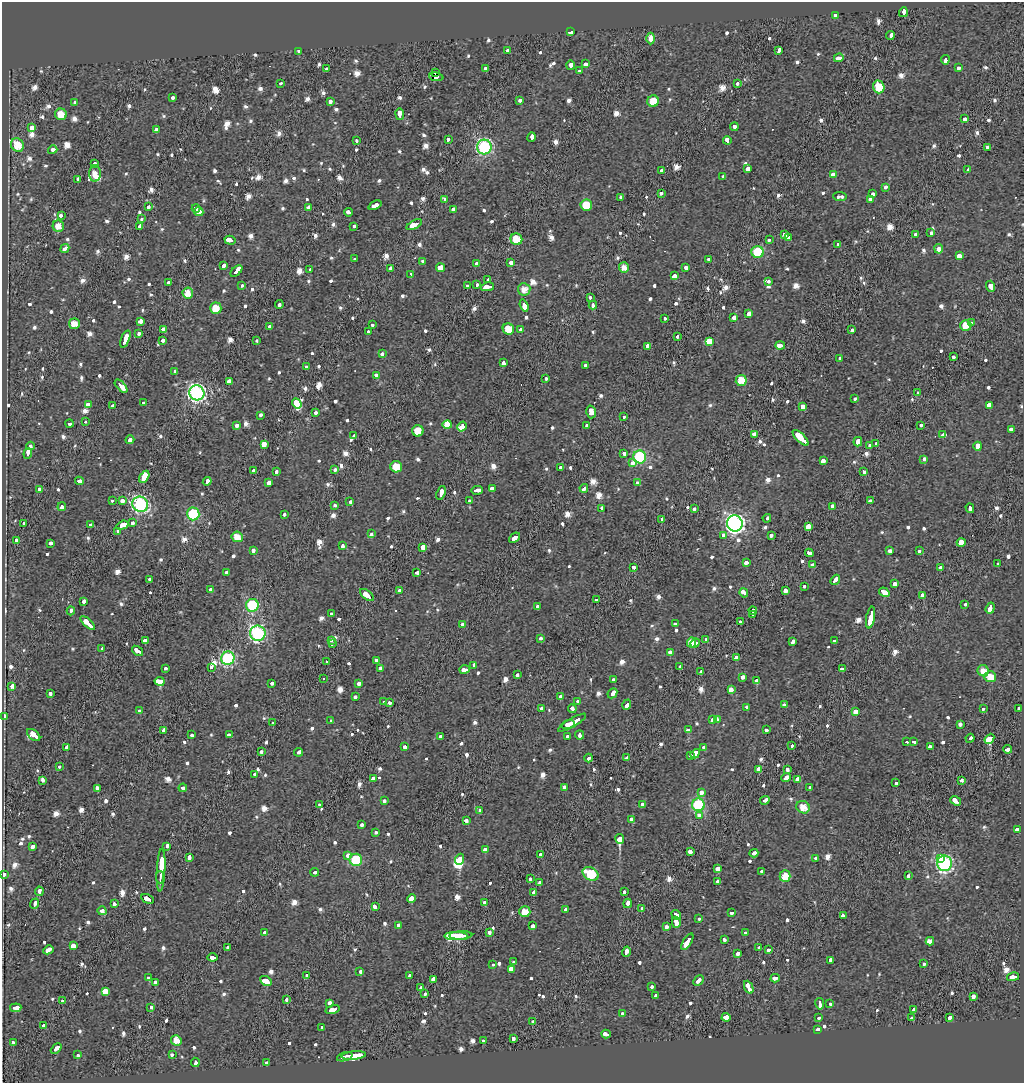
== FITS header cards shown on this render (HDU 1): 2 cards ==
NAXIS1  =                 1022
NAXIS2  =                 1081

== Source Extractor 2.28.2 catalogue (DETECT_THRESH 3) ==
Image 1022 x 1081 px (HDU 1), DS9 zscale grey, 1 PNG px = 1 image px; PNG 1026 x 1085 px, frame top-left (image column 1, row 1081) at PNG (2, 2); each listed source drawn as its Kron ellipse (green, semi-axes under 4 px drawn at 4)
Background -0.0255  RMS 0.02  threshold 0.0611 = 3 sigma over >= 5 px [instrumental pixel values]
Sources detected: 927; of the 927, the 500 brightest by FLUX_AUTO listed and drawn (427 fainter detections omitted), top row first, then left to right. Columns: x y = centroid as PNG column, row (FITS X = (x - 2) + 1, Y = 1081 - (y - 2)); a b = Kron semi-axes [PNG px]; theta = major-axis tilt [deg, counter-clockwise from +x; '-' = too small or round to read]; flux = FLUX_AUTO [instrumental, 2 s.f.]
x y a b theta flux
903 12 5 3 - 92
835 15 4 3 - 61
571 32 4 3 - 44
890 36 4 3 - 38
651 38 6 4 89 14
507 50 3 3 - 92
779 50 4 3 - 25
298 51 3 3 - 18
839 58 5 3 - 27
945 60 4 3 - 39
585 64 4 3 - 56
571 65 4 3 - 26
485 68 4 3 - 16
958 68 3 3 - 24
326 69 3 3 - 31
579 71 3 3 - 19
435 73 3 2 - 440
436 77 7 3 -6 8700
280 83 3 3 - 15
737 84 3 3 - 16
879 87 6 5 - 26
173 98 3 3 - 13
520 100 4 3 - 13
653 101 6 5 - 21
330 102 4 3 - 25
75 103 3 3 - 14
61 114 6 5 - 21
400 114 6 3 -81 51
965 119 4 3 - 34
734 127 4 3 - 30
32 128 4 3 - 34
156 130 3 3 - 33
532 137 5 3 - 50
448 139 3 3 - 13
727 140 4 3 - 34
356 141 3 3 - 14
17 145 7 6 - 27
484 147 7 7 - 260
988 147 3 3 - 45
53 150 5 4 - 21
95 164 3 3 - 16
748 168 4 3 - 34
662 170 3 3 - 49
968 170 3 3 - 14
95 174 8 6 85 12
833 175 3 3 - 81
723 176 3 3 - 22
78 179 3 3 - 16
885 187 3 3 - 15
661 194 3 3 - 16
872 194 3 3 - 34
840 196 6 3 -7 25
621 197 4 3 - 29
445 199 3 3 - 13
870 199 3 3 - 18
375 205 7 3 24 34
586 205 6 5 - 36
148 207 4 3 - 14
309 207 4 3 - 16
196 208 4 3 - 100
453 209 3 3 - 40
199 211 5 3 - 100
348 212 4 3 - 22
61 215 4 3 - 32
142 219 3 3 - 14
414 225 8 3 28 190
58 226 6 5 - 15
140 226 4 3 - 25
354 226 4 3 - 13
931 233 4 3 - 16
785 234 4 3 - 43
916 234 3 3 - 19
789 238 3 3 - 32
516 239 6 6 - 28
770 239 3 3 - 19
230 240 5 3 - 70
838 245 4 3 - 13
65 248 5 3 - 27
939 249 4 4 - 19
758 252 6 6 - 65
959 256 4 4 - 49
354 259 3 3 - 14
708 259 3 3 - 22
423 261 3 3 - 15
511 262 3 3 - 15
477 264 4 3 - 37
224 266 4 3 - 27
390 268 3 3 - 12
440 268 4 3 - 190
624 268 5 5 - 12
686 268 4 3 - 16
310 270 4 3 - 23
236 271 7 3 44 94
411 274 3 3 - 45
675 276 4 3 - 160
488 280 3 3 - 15
769 281 3 3 - 13
168 283 3 3 - 51
477 284 3 3 - 13
242 285 3 3 - 12
468 286 3 3 - 21
991 286 5 3 - 80
487 287 7 3 11 120
524 289 6 6 - 13
188 293 5 5 - 16
590 298 3 3 - 14
279 304 4 3 - 19
593 305 4 3 - 25
524 306 6 3 -70 62
216 308 6 5 - 20
749 314 4 3 - 280
664 318 3 3 - 13
734 318 4 3 - 42
140 321 4 3 - 87
971 323 3 3 - 18
74 324 5 5 - 17
372 325 3 3 - 14
966 325 5 5 - 19
270 327 3 3 - 110
164 329 3 3 - 45
508 329 6 5 - 27
521 330 3 3 - 13
852 330 3 3 - 15
368 332 3 3 - 16
139 333 3 3 - 12
677 336 3 3 - 13
125 339 9 3 69 83
163 340 3 3 - 24
257 340 3 3 - 16
710 342 4 4 - 230
780 345 5 3 - 63
647 346 3 3 - 68
382 354 3 3 - 21
954 357 3 3 - 12
840 358 4 3 - 16
503 363 4 3 - 17
586 365 3 3 - 14
306 367 3 3 - 14
175 372 4 3 - 19
376 375 4 3 - 28
546 379 3 3 - 54
741 380 5 5 - 24
229 381 4 3 - 97
121 386 8 3 -47 77
197 393 8 7 - 470
917 393 3 3 - 14
855 399 3 3 - 13
143 403 3 3 - 16
297 403 5 3 - 330
88 405 3 3 - 88
989 405 4 3 - 110
113 406 3 3 - 16
803 406 4 3 - 140
591 412 6 4 -74 44
316 413 3 3 - 25
260 415 3 3 - 18
624 416 3 3 - 16
85 422 3 3 - 16
69 423 4 3 - 27
447 425 5 4 - 190
586 425 3 3 - 14
921 425 3 3 - 13
237 426 4 3 - 36
462 426 5 4 - 49
1011 429 3 3 - 16
418 431 6 5 - 22
754 434 3 3 - 42
943 435 4 3 - 120
354 436 3 3 - 17
801 438 10 3 -44 290
130 440 4 3 - 27
858 442 5 4 - 64
264 444 4 3 - 290
876 444 4 3 - 26
870 445 3 3 - 17
30 446 4 3 - 20
978 446 4 4 - 67
624 453 3 3 - 31
28 454 5 3 - 44
640 457 6 6 - 160
924 459 4 3 - 27
823 461 3 3 - 43
633 463 4 3 - 14
396 467 6 5 - 25
560 467 3 3 - 16
253 470 3 3 - 68
335 470 3 3 - 13
276 472 4 3 - 27
864 472 4 3 - 16
144 477 7 3 60 100
79 481 4 3 - 26
207 481 4 3 - 50
269 483 3 3 - 49
637 483 3 3 - 35
492 488 4 3 - 24
584 488 4 3 - 36
39 489 3 3 - 15
477 490 6 3 5 43
441 493 7 3 70 66
112 500 3 3 - 40
122 501 4 3 - 54
350 501 3 3 - 16
470 501 3 3 - 17
870 501 3 3 - 21
140 504 8 7 - 340
335 505 3 3 - 20
832 506 3 3 - 19
62 507 4 3 - 31
602 508 3 3 - 24
970 508 5 3 - 41
694 509 3 3 - 20
193 514 6 6 - 110
284 515 3 3 - 15
767 518 4 3 - 28
662 519 4 3 - 21
24 523 3 3 - 26
133 523 3 3 - 14
735 523 8 7 - 590
91 525 4 3 - 25
122 525 6 3 19 130
808 526 3 3 - 93
118 531 3 3 - 17
372 534 3 3 - 23
724 535 3 3 - 24
771 535 3 3 - 29
237 537 6 5 - 17
515 538 6 3 40 63
16 540 4 3 - 27
51 543 3 3 - 21
961 543 4 4 - 240
343 545 4 3 - 18
423 547 3 3 - 110
253 551 4 3 - 18
890 551 3 3 - 22
919 551 3 3 - 28
809 553 4 3 - 27
746 563 3 3 - 36
998 563 3 3 - 14
813 565 3 3 - 21
634 567 3 3 - 24
940 567 3 3 - 20
226 572 3 3 - 12
417 572 3 3 - 24
149 580 3 3 - 14
835 580 5 3 - 34
894 584 3 3 - 21
805 587 3 3 - 14
210 590 3 3 - 19
399 590 3 3 - 31
785 590 3 3 - 91
884 592 5 4 - 110
744 593 4 3 - 53
367 595 8 3 -38 100
922 595 4 3 - 31
596 599 3 3 - 18
83 601 3 3 - 150
965 604 3 3 - 12
252 605 6 6 - 140
538 606 3 3 - 22
990 608 6 3 70 58
753 610 4 3 - 27
71 611 4 3 - 20
331 614 3 3 - 16
753 615 3 3 - 13
871 617 11 3 79 210
740 622 3 3 - 19
88 623 9 3 -43 140
675 624 3 3 - 13
463 625 4 3 - 35
258 633 8 7 - 320
540 638 3 3 - 13
331 640 3 3 - 15
706 640 4 3 - 13
145 641 4 4 - 92
793 641 4 3 - 21
834 641 4 3 - 22
333 643 3 3 - 17
692 643 5 4 - 19
695 643 5 4 - 17
102 648 3 3 - 14
138 651 6 3 -37 41
670 652 3 3 - 38
737 657 4 3 - 66
228 658 7 6 - 200
376 660 3 3 - 19
327 661 3 3 - 41
474 665 4 3 - 16
680 666 3 3 - 13
211 667 3 3 - 14
165 668 3 3 - 19
380 668 4 3 - 34
465 669 5 3 - 51
842 669 4 3 - 19
701 671 4 3 - 15
983 671 6 5 - 14
517 675 3 3 - 14
743 677 3 3 - 41
990 677 6 5 - 21
324 678 3 3 - 22
614 680 3 3 - 15
757 680 3 3 - 380
160 681 5 3 - 320
359 683 3 3 - 36
271 684 3 3 - 26
12 687 3 3 - 100
731 690 4 3 - 75
50 693 3 3 - 18
612 693 5 3 - 38
355 697 3 3 - 23
560 697 3 3 - 20
383 701 3 3 - 21
578 702 4 3 - 21
390 703 3 3 - 28
784 704 3 3 - 15
627 705 5 3 - 46
747 707 3 3 - 22
542 708 3 3 - 14
983 708 3 3 - 15
572 709 4 3 - 23
1019 709 3 3 - 18
139 711 4 3 - 20
855 712 4 3 - 88
5 717 4 3 - 13
713 719 4 3 - 14
717 720 4 3 - 61
331 721 4 3 - 17
273 722 3 3 - 14
572 723 16 3 31 140
568 724 7 4 15 59
960 724 3 3 - 33
688 729 4 3 - 140
164 730 4 3 - 27
766 730 3 3 - 13
230 734 4 3 - 57
34 735 8 4 -41 96
192 735 3 3 - 22
580 735 4 3 - 26
440 736 3 3 - 15
568 737 3 3 - 23
970 738 4 3 - 31
989 739 5 3 - 740
907 742 3 3 - 37
914 742 4 3 - 35
792 745 3 3 - 16
67 747 4 3 - 34
405 747 3 3 - 27
704 747 3 3 - 37
930 747 3 3 - 32
1007 749 4 3 - 37
262 752 3 3 - 26
298 752 4 3 - 31
695 754 5 3 - 140
691 756 3 3 - 25
589 758 4 3 - 28
627 758 4 3 - 20
60 767 3 3 - 13
759 769 4 3 - 97
787 769 4 3 - 22
255 774 3 3 - 16
786 778 5 3 - 43
373 779 4 3 - 35
43 780 4 3 - 21
798 780 3 3 - 240
961 780 3 3 - 32
895 783 3 3 - 13
564 787 3 3 - 29
98 788 4 3 - 23
183 788 4 3 - 29
810 788 3 3 - 16
701 793 4 3 - 24
765 800 5 3 - 43
384 801 3 3 - 20
956 801 6 3 -37 41
319 805 3 3 - 36
642 805 3 3 - 23
698 805 6 6 - 150
803 807 7 6 - 17
480 810 3 3 - 19
700 815 4 3 - 26
632 820 3 3 - 130
466 821 4 3 - 18
362 825 3 3 - 13
1017 829 4 3 - 41
376 833 4 3 - 15
620 839 5 4 - 1000
33 846 4 3 - 34
167 846 3 3 - 53
485 850 4 4 - 46
690 851 4 3 - 28
754 853 4 3 - 30
348 855 4 3 - 38
540 855 3 3 - 18
189 857 4 3 - 20
816 858 3 3 - 13
940 858 3 3 - 19
460 859 6 4 69 960
356 860 6 6 - 81
945 863 8 7 - 360
718 868 4 3 - 58
161 870 21 3 87 510
762 871 3 3 - 13
315 872 4 3 - 24
591 874 8 6 -29 56
4 875 3 3 - 23
785 876 6 5 - 25
908 876 4 3 - 18
160 877 6 2 89 120
530 879 4 3 - 18
718 881 3 3 - 25
540 883 3 3 - 14
39 891 4 3 - 27
534 892 4 3 - 15
624 892 3 3 - 14
411 898 4 3 - 530
148 899 7 3 -29 75
484 902 4 3 - 62
627 903 5 3 - 56
35 904 5 3 - 28
114 904 3 3 - 16
375 906 4 3 - 66
641 909 3 3 - 22
566 910 3 3 - 17
102 911 4 3 - 23
525 912 5 5 - 22
732 913 4 3 - 24
676 915 5 3 - 37
843 916 3 3 - 20
699 918 3 3 - 14
676 922 5 3 - 100
399 925 4 3 - 25
533 926 3 3 - 20
666 927 3 3 - 36
265 933 4 3 - 15
490 933 4 3 - 21
745 933 3 3 - 14
461 935 11 4 2 310
456 936 11 2 0 300
724 940 3 3 - 17
930 941 4 3 - 120
687 942 9 3 58 96
73 946 4 4 - 50
228 947 3 3 - 18
759 948 4 3 - 35
48 950 5 3 - 76
768 950 4 3 - 25
626 952 5 3 - 39
737 953 3 3 - 130
213 957 5 3 - 52
831 960 3 3 - 63
514 962 3 3 - 20
493 964 3 3 - 17
923 964 4 3 - 12
511 970 3 3 - 460
360 972 3 3 - 20
307 976 3 3 - 12
409 976 3 3 - 14
1013 977 6 3 13 45
148 978 3 3 - 53
775 978 4 3 - 37
433 979 3 3 - 66
698 980 6 3 46 30
266 981 6 4 -28 82
155 983 3 3 - 59
652 987 3 3 - 13
749 987 7 3 -66 120
421 988 4 3 - 27
105 991 4 3 - 530
425 993 3 3 - 15
655 995 4 3 - 14
973 997 4 3 - 32
286 1000 4 3 - 20
62 1001 3 3 - 12
330 1003 4 3 - 25
830 1003 4 3 - 23
820 1004 6 3 -79 100
151 1007 3 3 - 21
16 1008 6 3 6 52
333 1010 7 3 16 78
913 1010 3 3 - 18
623 1013 3 3 - 16
726 1017 4 4 - 54
818 1018 3 3 - 44
912 1018 3 3 - 35
950 1018 4 3 - 16
532 1022 3 3 - 16
43 1026 3 3 - 25
322 1027 4 3 - 25
817 1029 3 3 - 94
606 1034 5 3 - 26
513 1038 4 3 - 15
176 1040 5 5 - 17
483 1040 3 3 - 27
13 1043 3 3 - 18
56 1049 6 3 44 43
172 1054 4 3 - 12
78 1055 4 3 - 16
354 1055 12 4 6 130
345 1057 8 3 17 87
195 1062 4 3 - 56
267 1062 3 3 - 13
At the frame edge (FLAGS 8, measured only in part): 1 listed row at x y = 4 875
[427 fainter detections neither listed nor drawn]